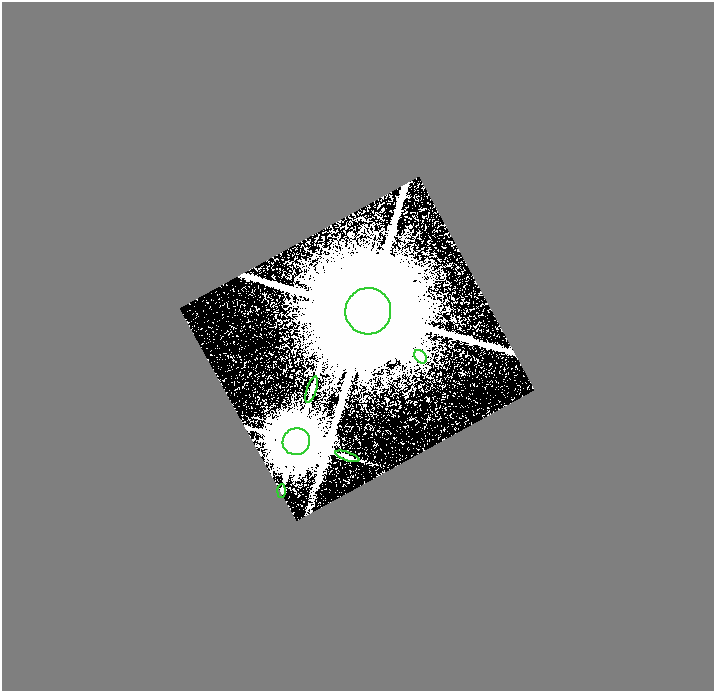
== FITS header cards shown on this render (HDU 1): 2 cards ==
NAXIS1  =                  712
NAXIS2  =                  689

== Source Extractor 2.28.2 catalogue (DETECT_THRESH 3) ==
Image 712 x 689 px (HDU 1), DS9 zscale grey, 1 PNG px = 1 image px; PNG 716 x 693 px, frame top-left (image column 1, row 689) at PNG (2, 2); each listed source drawn as its Kron ellipse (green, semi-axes under 4 px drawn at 4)
Background 2.12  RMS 1.1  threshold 3.22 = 3 sigma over >= 5 px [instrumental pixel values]
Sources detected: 6; all 6 listed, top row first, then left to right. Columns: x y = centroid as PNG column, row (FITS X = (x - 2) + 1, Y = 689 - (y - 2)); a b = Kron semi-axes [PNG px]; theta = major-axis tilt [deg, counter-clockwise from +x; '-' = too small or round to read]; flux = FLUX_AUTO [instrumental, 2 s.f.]
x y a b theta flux
368 311 23 23 - 5.1e+06
420 357 7 5 -51 1.4e+03
312 390 14 5 72 2.5e+02
296 442 14 13 - 6.2e+05
347 456 12 3 -19 1.8e+02
282 491 7 2 87 9.9e+01